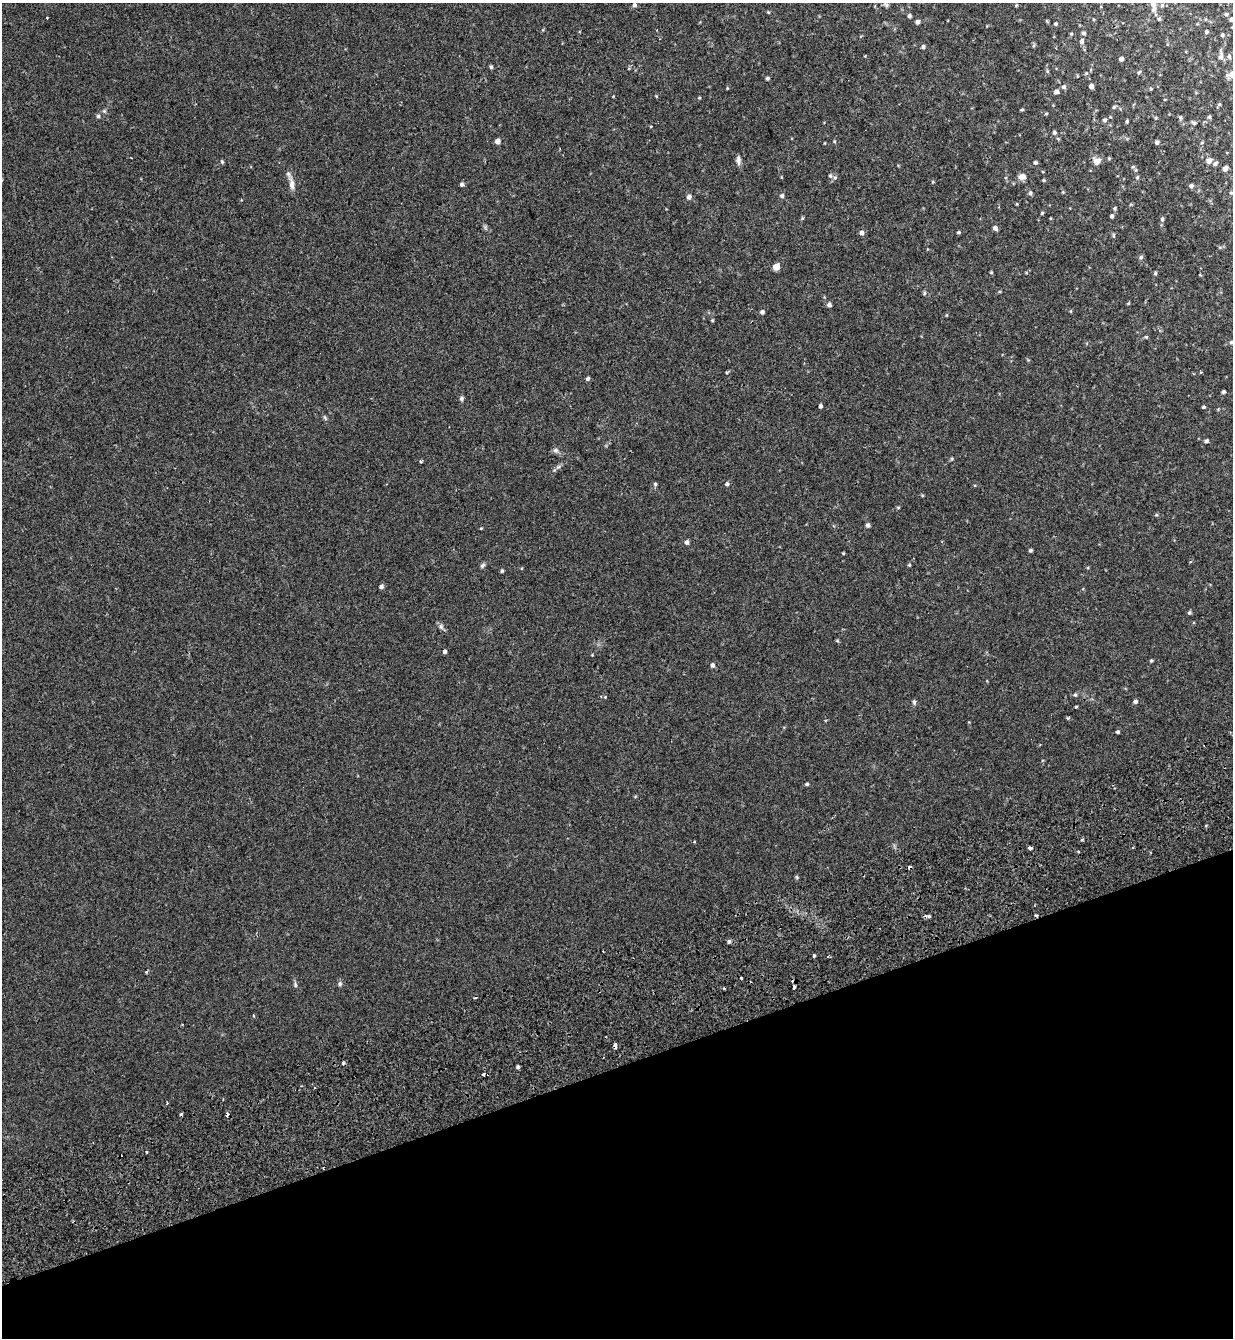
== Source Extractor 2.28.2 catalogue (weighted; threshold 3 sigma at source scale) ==
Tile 14 of 4 x 4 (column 2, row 4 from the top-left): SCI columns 1475-2705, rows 154-1489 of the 5465 x 5645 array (HDU 1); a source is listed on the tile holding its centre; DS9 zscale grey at full resolution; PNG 1235 x 1340 px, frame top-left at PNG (2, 3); no overlay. Shown black and unused: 20% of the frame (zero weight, under 2 of 3 exposures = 11% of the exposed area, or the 3 px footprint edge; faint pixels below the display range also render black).
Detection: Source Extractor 2.28.2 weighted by HDU 2 'WHT'; one run over the whole footprint, this tile lists its part. Background 0.0335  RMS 0.005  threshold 0.0223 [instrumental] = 3 sigma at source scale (4.5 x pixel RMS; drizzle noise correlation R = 1.50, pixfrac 1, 0.0396/0.0396 arcsec/px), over >= 5 px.
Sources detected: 153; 8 cosmic-ray / hot-pixel residue — not listed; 1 inside a brighter listed object's ellipse — not listed separately; the other 144 listed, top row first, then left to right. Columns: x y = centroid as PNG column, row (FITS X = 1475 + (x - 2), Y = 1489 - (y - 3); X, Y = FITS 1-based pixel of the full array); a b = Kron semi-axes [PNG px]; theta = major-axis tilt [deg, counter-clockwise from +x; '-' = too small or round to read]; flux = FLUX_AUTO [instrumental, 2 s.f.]
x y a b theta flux
634 5 5 5 - 1
886 5 8 5 -22 0.91
1016 5 4 3 - 0.38
1162 5 6 5 - 0.82
1154 9 8 6 88 1.8
768 12 4 3 - 0.41
1226 14 4 4 - 0.76
909 16 4 4 - 0.95
47 18 3 3 - 0.68
1159 19 5 5 - 0.66
1232 19 5 4 - 1.3
917 22 4 4 - 1.3
1056 24 4 4 - 0.66
1206 32 4 4 - 0.76
1084 33 5 5 - 0.87
1222 35 4 4 - 0.69
1082 41 7 6 - 1.3
923 47 4 4 - 1
1229 56 6 5 - 0.86
1221 57 10 6 88 1.9
1121 59 4 4 - 1.4
491 67 5 4 - 0.72
1047 71 6 3 -72 0.56
1139 72 6 3 45 0.52
1232 74 6 5 - 5.4
1077 76 5 3 - 0.37
767 78 4 4 - 0.7
1091 86 4 4 - 1.8
1064 87 6 6 - 1
727 88 4 3 - 0.33
1151 89 4 4 - 0.47
1056 92 5 5 - 1.6
656 96 5 3 - 0.38
699 98 4 3 - 0.41
1114 107 5 4 - 0.61
1022 110 5 3 - 0.45
104 111 5 5 - 0.64
1046 114 5 3 - 0.44
98 116 5 5 - 0.73
1209 117 5 4 - 0.69
1156 118 4 4 - 0.46
1180 118 6 5 - 0.68
1105 120 5 5 - 0.97
1127 121 4 3 - 0.63
1194 123 5 4 - 0.74
1054 132 5 4 - 0.86
498 141 5 4 - 2
1157 142 4 4 - 1.1
1202 142 5 3 - 0.4
1109 158 5 4 - 0.49
738 160 13 5 -89 1.5
1097 161 11 9 10 2.4
1209 161 6 5 - 2.6
222 162 5 4 - 0.55
1035 162 4 4 - 0.96
1215 164 6 5 - 1.1
1133 167 5 5 - 0.57
1225 168 5 4 - 1.8
830 176 7 6 - 1.2
1022 177 9 7 4 2.3
1137 177 6 5 - 0.69
292 184 18 6 -79 3.2
462 184 5 4 - 1.1
1191 186 5 5 - 1.1
1030 193 5 5 - 0.8
1231 193 5 4 - 0.56
782 196 5 5 - 0.93
689 197 5 5 - 1.6
1115 209 6 4 85 0.6
1042 213 4 3 - 0.46
1112 216 4 4 - 0.9
802 218 5 4 - 0.49
1162 219 6 5 - 0.75
995 228 5 4 - 1.5
958 232 4 4 - 0.61
861 233 5 5 - 1.4
1113 235 6 4 89 0.53
1141 257 6 5 - 0.85
776 267 5 5 - 7
991 273 5 3 - 0.4
1155 273 5 4 - 0.59
924 293 6 3 71 0.53
1128 303 4 3 - 0.43
829 305 5 5 - 1.3
762 312 4 4 - 1.2
947 315 5 3 - 0.35
712 320 4 4 - 0.46
1146 337 5 4 - 0.52
1231 342 5 4 - 0.59
1201 372 4 3 - 0.39
588 379 5 4 - 0.9
1223 392 4 3 - 0.79
461 398 6 5 - 0.93
820 406 4 4 - 1.1
1204 407 4 4 - 0.51
325 418 9 4 -63 0.74
1206 441 4 4 - 0.9
556 450 7 7 - 1.3
952 459 5 3 - 0.47
420 461 3 3 - 0.82
558 467 7 4 18 0.88
655 484 5 4 - 0.69
727 484 5 5 - 0.91
1156 515 5 4 - 0.53
868 525 5 4 - 1.2
481 528 4 3 - 0.34
687 542 5 5 - 1.4
1030 550 4 4 - 0.74
843 553 3 3 - 0.38
482 565 8 5 50 0.9
909 565 4 4 - 0.46
502 571 4 4 - 0.65
381 586 5 5 - 1.2
1189 613 5 4 - 0.67
441 626 9 6 -63 1.2
444 651 4 3 - 2.8
1151 661 4 4 - 0.5
712 665 5 5 - 1.1
1075 695 5 4 - 0.61
605 697 4 4 - 0.36
1136 701 5 5 - 0.99
914 702 7 5 -80 0.78
1076 707 3 3 - 0.42
1118 732 4 3 - 0.72
807 784 5 4 - 0.7
1082 839 3 3 - 1.4
694 842 4 2 - 0.41
1030 848 4 3 - 3.1
797 877 6 4 -88 0.55
1036 915 3 3 - 2.5
929 916 5 4 - 0.69
729 941 5 4 - 0.85
814 956 3 3 - 0.81
828 957 3 3 - 0.7
146 972 3 3 - 0.57
741 978 3 3 - 1.5
340 984 7 5 88 0.86
295 985 9 3 -77 0.8
794 987 5 3 - 1.4
253 1016 4 3 - 0.46
615 1046 6 3 -83 4.6
518 1067 4 3 - 0.77
488 1074 3 2 - 0.67
146 1152 3 2 - 0.73
Overlapping masked pixels (flux is a lower limit): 3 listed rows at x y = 1036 915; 615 1046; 488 1074
Isophote crosses this tile's border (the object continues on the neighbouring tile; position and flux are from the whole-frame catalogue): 2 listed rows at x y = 1232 19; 1232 74